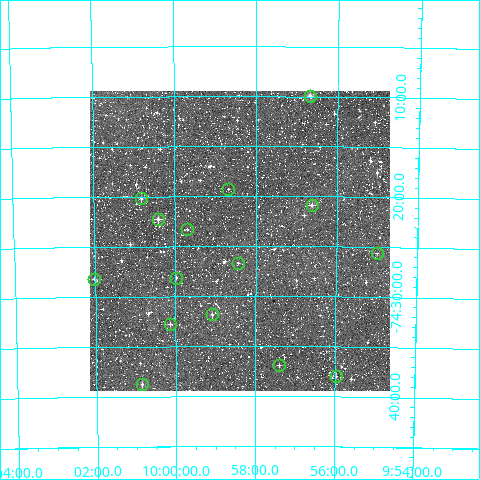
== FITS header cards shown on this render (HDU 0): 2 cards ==
NAXIS1  =                  300
NAXIS2  =                  300

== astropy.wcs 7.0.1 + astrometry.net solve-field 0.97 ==
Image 300 x 300 px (HDU 0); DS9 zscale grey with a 90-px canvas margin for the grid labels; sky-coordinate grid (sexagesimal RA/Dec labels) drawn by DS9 from the SOLVED WCS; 15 Tycho-2 reference stars matched to detected sources circled (green)
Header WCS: RA---TAN/DEC--TAN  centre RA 09:58:24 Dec -74:24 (149.60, -74.41 deg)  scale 6 arcsec/px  FOV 30.0' x 30.0'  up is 0 deg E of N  parity normal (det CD < 0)
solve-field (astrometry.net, Tycho-2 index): VERIFIED the header's WCS against the Tycho-2 star catalogue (verified at 2 index scales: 11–15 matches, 0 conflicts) and refined it, rather than solving blind
Solved WCS: RA---TAN-SIP/DEC--TAN-SIP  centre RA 09:58:24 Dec -74:24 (149.60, -74.41 deg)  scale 5.99 arcsec/px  FOV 30.0' x 30.0'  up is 0 deg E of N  parity normal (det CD < 0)
The solver's refit moves the header's centre by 0.51 arcsec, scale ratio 0.9992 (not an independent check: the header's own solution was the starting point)
Tycho-2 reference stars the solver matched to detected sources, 15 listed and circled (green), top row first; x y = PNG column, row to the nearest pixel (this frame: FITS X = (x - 90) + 1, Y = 300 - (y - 91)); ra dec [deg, ICRS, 3 dp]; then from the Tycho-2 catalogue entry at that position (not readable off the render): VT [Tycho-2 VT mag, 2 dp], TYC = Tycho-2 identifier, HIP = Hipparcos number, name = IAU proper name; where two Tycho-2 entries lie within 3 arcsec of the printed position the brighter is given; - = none
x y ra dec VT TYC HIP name
310 96 149.171 -74.166 9.92 9221-1074-1 - -
228 189 149.668 -74.321 12.16 9221-2137-1 - -
141 198 150.206 -74.337 11.65 9222-1097-1 - -
312 205 149.154 -74.348 11.02 9221-2100-1 - -
158 219 150.105 -74.371 10.50 9222-1391-1 - -
187 229 149.922 -74.389 11.80 9221-940-1 - -
377 253 148.749 -74.427 12.72 9221-706-1 - -
238 263 149.611 -74.445 11.93 9221-2003-1 - -
176 278 149.994 -74.469 11.76 9221-1775-1 - -
94 279 150.507 -74.469 11.94 9222-1759-1 - -
212 314 149.772 -74.531 11.73 9221-2076-1 - -
170 324 150.033 -74.546 11.37 9222-1761-1 - -
279 365 149.351 -74.615 12.43 9221-1899-1 - -
336 376 148.994 -74.633 12.36 9221-1715-1 - -
142 384 150.213 -74.646 11.73 9222-2199-1 - -